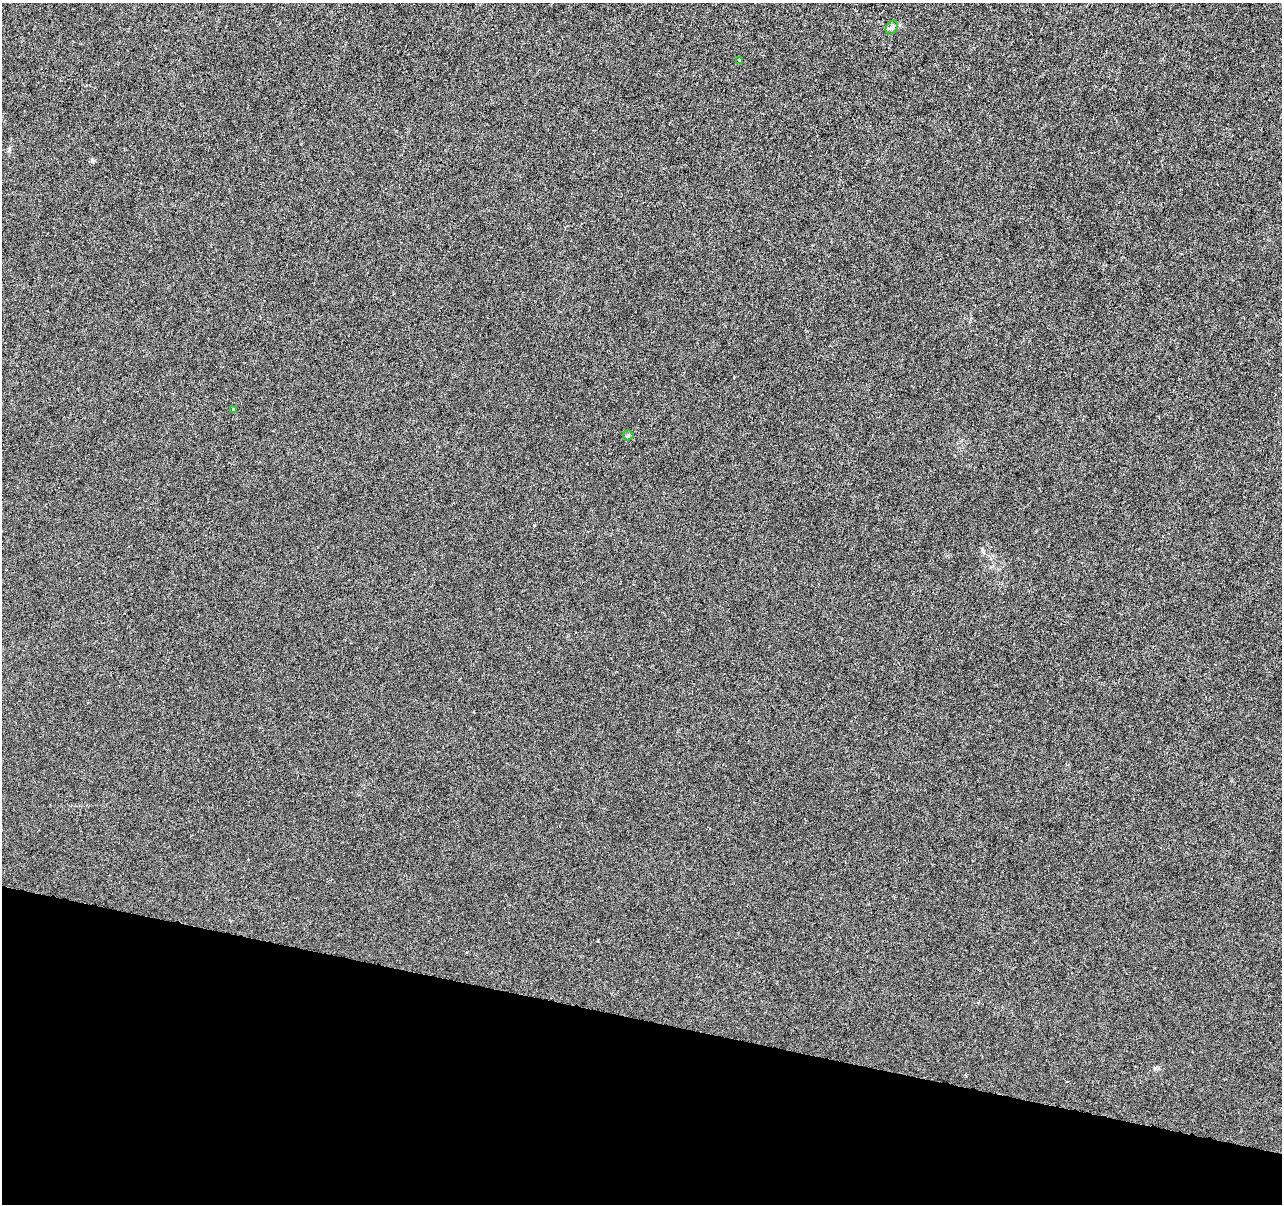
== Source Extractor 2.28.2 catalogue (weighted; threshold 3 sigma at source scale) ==
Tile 15 of 4 x 4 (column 3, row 4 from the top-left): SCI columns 2561-3840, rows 222-1423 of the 5128 x 5312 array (HDU 1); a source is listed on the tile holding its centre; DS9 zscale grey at full resolution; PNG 1284 x 1206 px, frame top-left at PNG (2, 3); each listed source drawn as its Kron ellipse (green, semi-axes under 4 px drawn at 4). Shown black and unused: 15% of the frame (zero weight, under 3 of 6 exposures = <1% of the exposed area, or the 3 px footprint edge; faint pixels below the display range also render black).
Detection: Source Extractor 2.28.2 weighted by HDU 2 'WHT'; one run over the whole footprint, this tile lists its part. Background -1.32e-04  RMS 0.0013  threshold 0.00513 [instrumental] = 3 sigma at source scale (4.09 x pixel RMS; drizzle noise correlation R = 1.36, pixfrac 0.8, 0.0396/0.0396 arcsec/px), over >= 5 px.
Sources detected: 4; all 4 listed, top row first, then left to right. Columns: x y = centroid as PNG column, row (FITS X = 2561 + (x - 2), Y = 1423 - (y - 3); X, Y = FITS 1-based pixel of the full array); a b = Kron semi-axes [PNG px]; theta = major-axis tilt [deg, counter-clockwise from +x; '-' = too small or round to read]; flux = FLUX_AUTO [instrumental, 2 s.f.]
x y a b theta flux
892 27 7 5 53 0.26
740 61 4 3 - 0.2
234 409 3 3 - 0.17
628 435 5 5 - 0.17